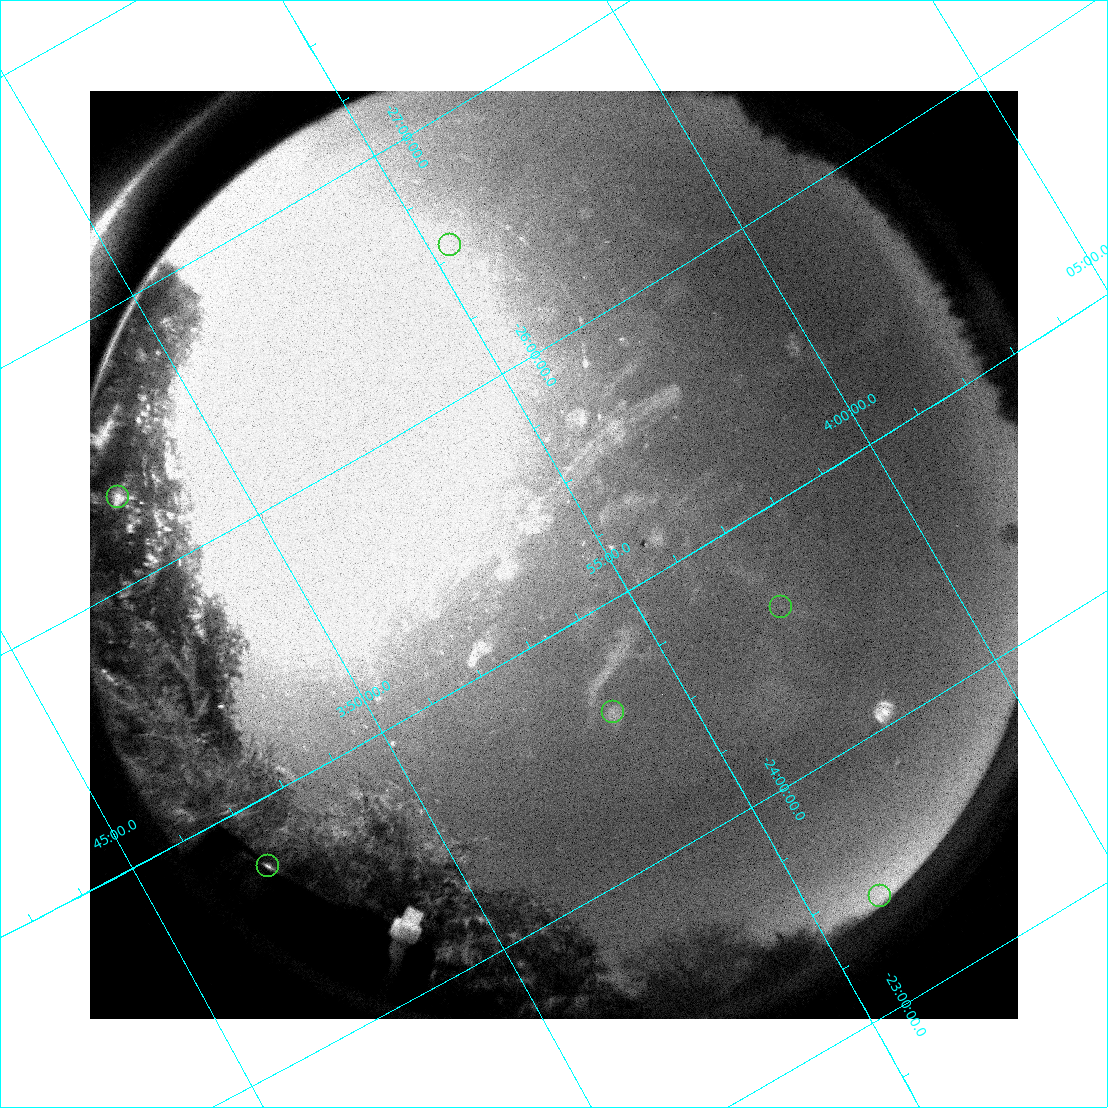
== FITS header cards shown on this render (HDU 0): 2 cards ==
NAXIS1  =                  928 / Length of data axis 1
NAXIS2  =                  928 / Length of data axis 2

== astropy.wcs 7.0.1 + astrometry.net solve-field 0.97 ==
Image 928 x 928 px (HDU 0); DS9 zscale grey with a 90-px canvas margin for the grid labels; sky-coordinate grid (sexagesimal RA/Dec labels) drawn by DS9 from the SOLVED WCS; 6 Tycho-2 reference stars matched to detected sources circled (green)
Header WCS: none
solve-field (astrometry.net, Tycho-2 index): SOLVED blind (the file carries no WCS)
Solved WCS: RA---TAN-SIP/DEC--TAN-SIP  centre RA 03:54:11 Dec -25:17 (58.55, -25.28 deg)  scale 14.4 arcsec/px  FOV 223.3' x 221.8'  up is +150 deg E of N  parity normal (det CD < 0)
(file carries no celestial WCS; the grid is the blind solution)
Tycho-2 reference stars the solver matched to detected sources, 6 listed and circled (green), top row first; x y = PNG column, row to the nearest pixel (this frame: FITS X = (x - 90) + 1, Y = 928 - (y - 91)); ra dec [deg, ICRS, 3 dp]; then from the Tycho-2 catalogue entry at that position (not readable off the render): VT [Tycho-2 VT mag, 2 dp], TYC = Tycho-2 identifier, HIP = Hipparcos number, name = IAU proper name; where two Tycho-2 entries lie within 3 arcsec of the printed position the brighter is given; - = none
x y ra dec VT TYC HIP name
450 245 58.840 -26.545 8.70 6458-4-1 18348 -
118 497 56.996 -26.329 6.99 6451-1243-1 17745 -
781 607 59.300 -24.632 7.27 6455-862-1 18492 -
613 712 58.428 -24.612 4.60 6448-1372-1 18216 -
268 866 56.775 -24.751 9.01 6448-876-1 - -
880 896 59.049 -23.425 8.40 6455-453-1 18412 -